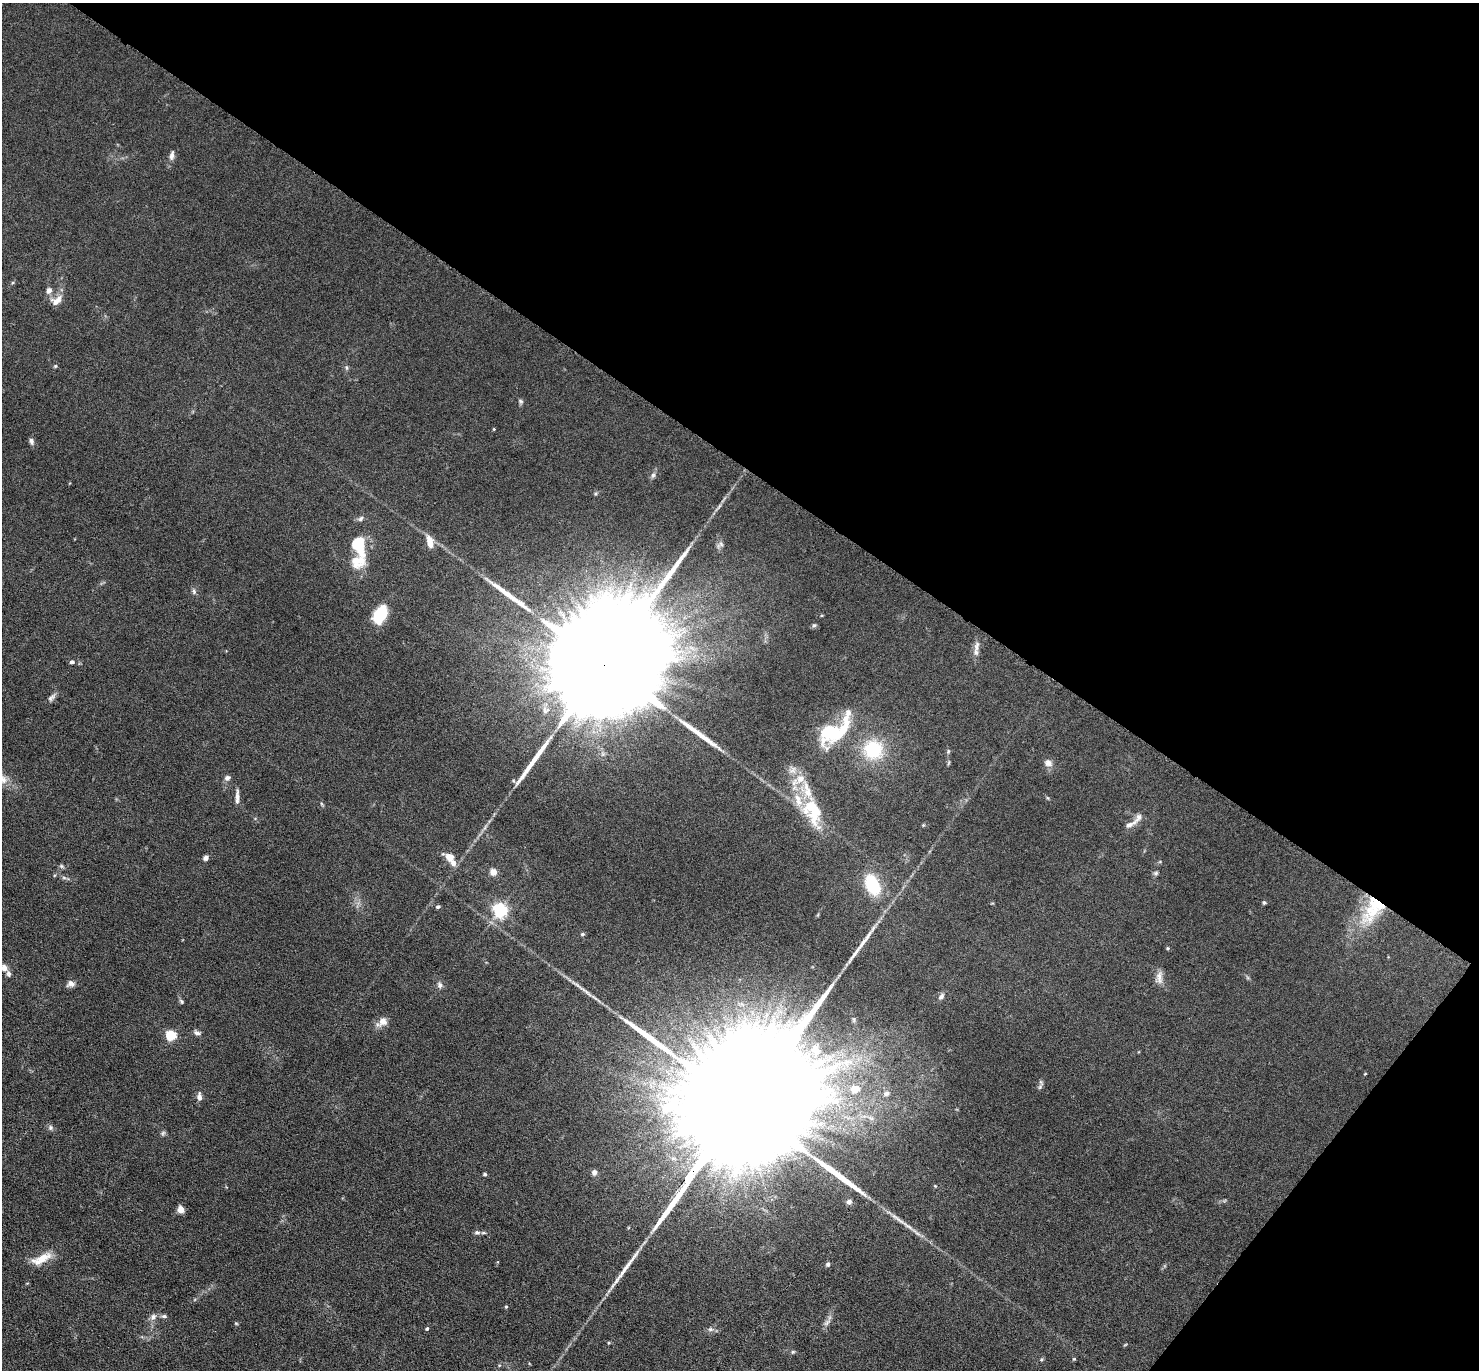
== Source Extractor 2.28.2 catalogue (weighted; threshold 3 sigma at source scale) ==
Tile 8 of 4 x 4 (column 4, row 2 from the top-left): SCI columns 4475-5951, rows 3183-4550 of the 6080 x 6070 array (HDU 1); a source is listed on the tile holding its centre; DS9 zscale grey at full resolution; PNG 1481 x 1372 px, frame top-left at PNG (2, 3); no overlay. Shown black and unused: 37% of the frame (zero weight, under 3 of 6 exposures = <1% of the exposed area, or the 3 px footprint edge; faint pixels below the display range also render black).
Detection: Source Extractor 2.28.2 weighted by HDU 2 'WHT'; one run over the whole footprint, this tile lists its part. Background 0.034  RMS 0.0039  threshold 0.0158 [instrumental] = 3 sigma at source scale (4.09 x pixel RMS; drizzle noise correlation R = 1.36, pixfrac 0.8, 0.05/0.05 arcsec/px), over >= 5 px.
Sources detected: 92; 1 inside a brighter object's white glare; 4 long thin detections or spike segments (spike, bleed or trail) — not listed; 9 inside a brighter listed object's ellipse — not listed separately; the other 78 listed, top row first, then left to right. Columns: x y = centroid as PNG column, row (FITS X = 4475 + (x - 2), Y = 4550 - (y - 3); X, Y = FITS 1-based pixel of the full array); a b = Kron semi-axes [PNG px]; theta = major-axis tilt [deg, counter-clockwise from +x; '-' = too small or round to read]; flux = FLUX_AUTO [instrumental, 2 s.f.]
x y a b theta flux
172 155 14 6 80 1.6
49 290 9 7 60 1.5
57 300 18 11 33 3.3
55 366 5 4 - 0.4
346 367 6 4 -89 0.56
521 401 8 5 -42 0.67
494 429 4 3 - 0.29
31 441 9 6 -80 1.1
653 475 8 6 62 0.97
361 519 8 6 46 0.96
430 542 18 8 -75 3.2
359 544 20 11 -76 14
194 591 7 5 -69 0.81
380 614 15 9 60 21
814 625 6 5 - 0.57
977 646 18 7 76 2.2
72 662 6 5 - 0.74
603 665 73 20 51 38000
52 697 13 6 44 1.2
833 735 45 16 29 20
873 749 20 19 - 20
948 751 7 5 71 0.55
1048 763 11 9 -26 1.9
793 770 11 9 46 2.3
227 778 8 6 20 1.3
3 780 46 17 -27 9.9
237 796 17 5 87 1.8
813 811 38 21 -69 19
1130 824 21 6 25 2.1
450 857 11 9 -49 3.5
206 858 6 5 - 1.3
61 866 6 5 - 0.66
493 872 5 5 - 3.8
1156 873 7 5 2 0.66
64 878 7 4 -19 0.65
872 885 21 12 -65 17
1264 902 4 4 - 0.62
438 907 5 4 - 0.65
500 910 6 6 - 91
1372 911 43 22 54 19
582 934 5 4 - 0.53
1168 948 4 4 - 0.43
4 968 9 7 -55 1.9
1159 977 18 9 86 2.5
70 984 9 7 16 1.8
440 985 8 7 - 1.2
586 992 27 4 -41 2.7
941 997 9 6 48 1.2
181 1001 7 5 -59 0.64
383 1021 13 11 45 2.8
197 1033 10 6 -14 1.1
171 1035 5 5 - 27
1365 1074 4 2 - 0.25
1040 1087 7 5 47 0.77
855 1089 9 8 - 4.8
886 1093 9 7 18 1.3
199 1097 10 6 -84 1.6
743 1107 123 22 51 68000
871 1118 8 4 -36 1
50 1127 7 7 - 0.92
163 1133 7 5 46 0.68
594 1172 6 6 - 1.4
485 1174 4 4 - 0.62
849 1202 7 6 - 1
180 1209 8 7 - 2.1
907 1226 20 5 -38 2.7
477 1232 8 6 -1 1
41 1259 29 10 27 6
828 1264 5 4 - 0.96
506 1307 5 4 - 0.38
164 1316 7 5 -1 0.74
153 1317 9 8 - 1.6
236 1323 5 4 - 0.39
827 1323 12 5 44 1.3
427 1329 5 4 - 0.52
710 1329 8 6 1 1
793 1352 6 5 - 0.48
1074 1359 5 4 - 0.38
Overlapping masked pixels (flux is a lower limit): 2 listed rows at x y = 603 665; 743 1107
Isophote crosses this tile's border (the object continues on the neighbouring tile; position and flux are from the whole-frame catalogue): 1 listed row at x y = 3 780